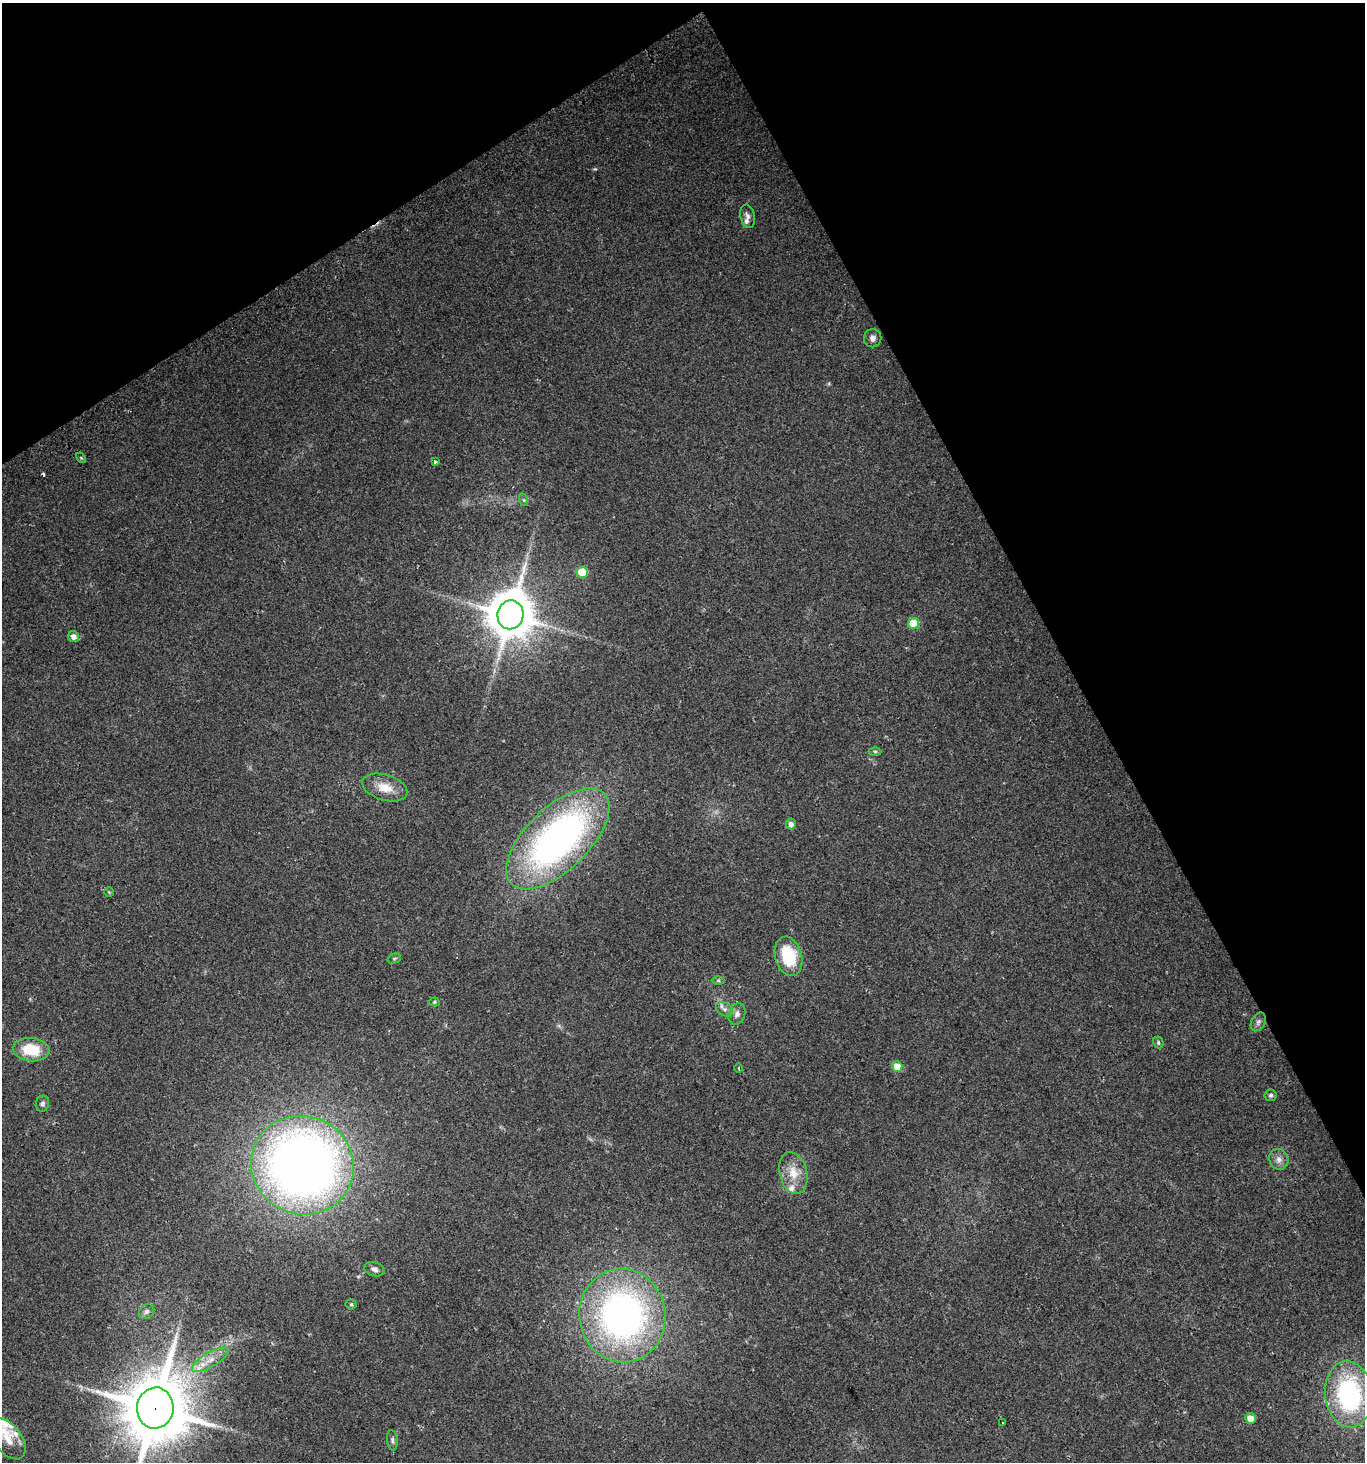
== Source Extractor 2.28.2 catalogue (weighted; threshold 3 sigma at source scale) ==
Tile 3 of 4 x 4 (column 3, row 1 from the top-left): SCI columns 2916-4278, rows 4407-5866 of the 5771 x 5898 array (HDU 1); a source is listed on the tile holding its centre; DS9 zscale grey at full resolution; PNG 1367 x 1464 px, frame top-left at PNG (2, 3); each listed source drawn as its Kron ellipse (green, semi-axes under 4 px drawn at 4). Shown black and unused: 28% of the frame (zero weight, under 2 of 3 exposures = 2% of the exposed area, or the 3 px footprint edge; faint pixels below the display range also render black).
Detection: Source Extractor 2.28.2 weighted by HDU 2 'WHT'; one run over the whole footprint, this tile lists its part. Background 0.0952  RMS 0.011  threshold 0.0475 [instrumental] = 3 sigma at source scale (4.5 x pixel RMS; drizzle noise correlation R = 1.50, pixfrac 1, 0.0396/0.0396 arcsec/px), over >= 5 px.
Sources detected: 46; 1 cosmic-ray / hot-pixel residue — neither listed nor drawn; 4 inside a brighter listed object's ellipse — not listed separately; the other 41 listed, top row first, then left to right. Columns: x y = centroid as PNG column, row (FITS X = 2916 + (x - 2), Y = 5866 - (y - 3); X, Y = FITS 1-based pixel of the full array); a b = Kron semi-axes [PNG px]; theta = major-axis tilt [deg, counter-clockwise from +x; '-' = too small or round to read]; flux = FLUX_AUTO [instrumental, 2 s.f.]
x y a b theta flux
748 216 12 7 -77 4.4
873 338 9 8 - 4.5
81 458 6 3 -45 1.1
435 462 4 3 - 2.5
524 500 6 4 -70 1.5
582 572 6 5 - 33
510 615 14 13 - 4300
914 623 5 5 - 35
73 636 5 5 - 6.1
875 751 6 4 0 1.5
385 788 23 12 -17 19
791 824 5 5 - 5.5
558 839 65 31 44 450
109 892 4 4 - 1.1
788 956 20 13 -74 49
394 959 7 5 17 1.6
718 980 6 4 0 1.5
434 1002 5 4 - 1.2
724 1009 9 6 -30 4.3
737 1014 11 8 72 5.4
1258 1022 10 7 63 3.2
1158 1042 6 5 - 1.9
31 1050 18 11 -6 37
897 1066 5 5 - 19
739 1068 5 3 - 1.2
1271 1095 6 6 - 2
42 1104 8 6 74 3.1
1279 1159 10 9 - 6.2
302 1165 52 49 -22 1000
793 1173 21 13 -76 19
374 1269 10 7 -14 4.6
351 1304 5 5 - 1.5
146 1311 8 6 43 3.4
622 1315 47 43 -81 390
210 1360 20 7 30 12
1349 1394 33 23 -85 160
155 1408 20 18 84 7600
1250 1418 5 5 - 13
1003 1422 3 3 - 1.7
8 1439 23 13 -53 16
392 1440 10 5 -84 2.8
Overlapping masked pixels (flux is a lower limit): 1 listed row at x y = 155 1408
Isophote crosses this tile's border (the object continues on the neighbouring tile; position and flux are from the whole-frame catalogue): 1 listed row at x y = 155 1408